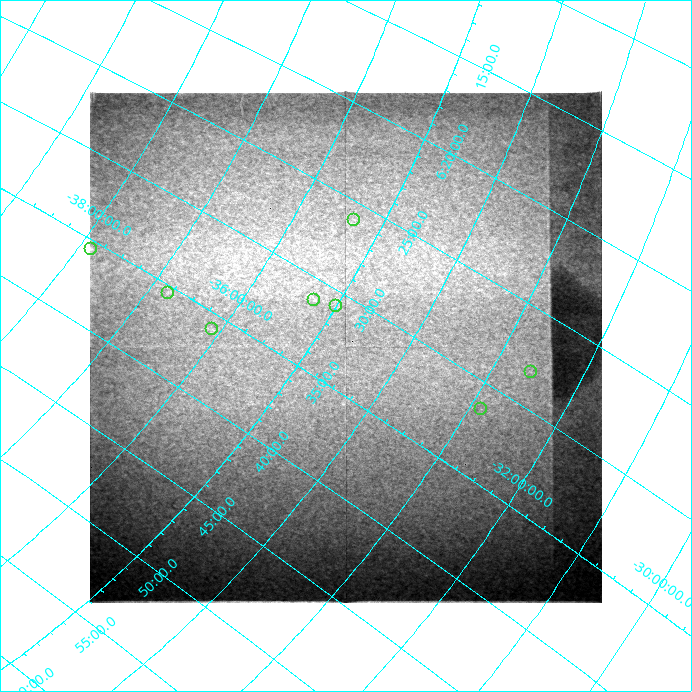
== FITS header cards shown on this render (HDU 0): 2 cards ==
NAXIS1  =                  512 / length of data axis 1
NAXIS2  =                  512 / length of data axis 2

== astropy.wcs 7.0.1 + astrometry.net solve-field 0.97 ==
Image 512 x 512 px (HDU 0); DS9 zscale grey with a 90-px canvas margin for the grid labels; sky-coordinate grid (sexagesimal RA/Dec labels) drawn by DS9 from the SOLVED WCS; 8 Tycho-2 reference stars matched to detected sources circled (green)
Header WCS: none
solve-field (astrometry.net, Tycho-2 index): SOLVED blind (the file carries no WCS)
Solved WCS: RA---TAN-SIP/DEC--TAN-SIP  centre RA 06:32:33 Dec -34:38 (98.14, -34.64 deg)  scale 43.1 arcsec/px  FOV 367.4' x 371.0'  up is -123 deg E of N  parity flipped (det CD > 0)
(file carries no celestial WCS; the grid is the blind solution)
Tycho-2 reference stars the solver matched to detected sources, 8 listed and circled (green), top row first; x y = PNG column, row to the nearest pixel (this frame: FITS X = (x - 90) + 1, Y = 512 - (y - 93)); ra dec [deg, ICRS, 3 dp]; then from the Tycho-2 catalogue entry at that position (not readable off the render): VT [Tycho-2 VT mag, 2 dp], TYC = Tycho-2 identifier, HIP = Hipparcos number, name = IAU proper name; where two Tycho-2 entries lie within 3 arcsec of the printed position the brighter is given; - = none
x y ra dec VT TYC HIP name
354 222 96.490 -35.337 7.25 7081-1366-1 30604 -
91 251 98.882 -37.858 7.67 7614-173-1 31471 -
168 295 98.851 -36.780 5.86 7086-1672-1 31457 -
314 302 97.805 -35.259 5.91 7082-460-1 31072 -
336 308 97.715 -35.000 7.16 7082-1128-1 31047 -
212 331 98.975 -36.089 6.41 7086-881-1 31509 -
531 374 97.043 -32.580 4.44 7078-2130-1 30788 -
481 411 97.850 -32.869 6.54 7078-1964-1 31086 -